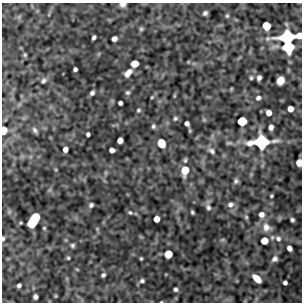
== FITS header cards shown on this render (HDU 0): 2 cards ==
NAXIS1  =                  300
NAXIS2  =                  300

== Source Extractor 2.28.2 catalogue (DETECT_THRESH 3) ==
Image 300 x 300 px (HDU 0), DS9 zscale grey, 1 PNG px = 1 image px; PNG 304 x 304 px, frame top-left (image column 1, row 300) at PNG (2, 3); no overlay
Background -0.0383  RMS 0.38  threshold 1.14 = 3 sigma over >= 5 px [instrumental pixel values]
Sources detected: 84; all 84 listed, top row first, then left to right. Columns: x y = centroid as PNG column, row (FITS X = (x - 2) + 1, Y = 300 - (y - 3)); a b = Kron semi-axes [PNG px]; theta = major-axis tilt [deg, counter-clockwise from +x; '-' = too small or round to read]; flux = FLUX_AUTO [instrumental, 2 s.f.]
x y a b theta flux
123 5 6 5 - 100
205 13 5 4 - 67
227 16 5 4 - 36
266 26 6 5 - 640
141 29 5 5 - 41
299 35 6 5 - 290
94 37 4 4 - 68
287 37 11 8 5 2900
114 39 5 4 - 120
288 47 8 7 - 1700
25 55 5 4 - 30
134 64 6 5 - 380
75 69 4 4 - 65
128 73 8 5 48 190
251 78 5 4 - 38
259 78 5 4 - 89
280 80 7 6 - 420
43 81 6 4 56 51
231 89 5 4 - 24
128 92 6 5 - 48
92 93 5 4 - 78
174 96 6 3 72 25
152 97 4 3 - 25
258 98 8 6 22 83
120 103 4 4 - 79
290 109 5 5 - 240
138 110 5 5 - 41
269 113 5 5 - 210
175 118 6 6 - 48
204 120 6 5 - 37
242 121 6 6 - 810
187 123 5 4 - 93
153 126 6 4 76 52
271 127 5 4 - 140
3 130 6 4 87 530
35 130 7 4 -58 56
88 134 4 4 - 64
120 140 5 5 - 190
261 142 13 9 5 2700
161 143 7 6 - 560
229 143 9 5 6 53
65 149 5 4 - 150
112 150 5 4 - 110
211 151 11 7 -31 110
185 160 7 4 83 43
299 163 6 5 - 220
185 170 7 6 - 600
106 173 7 4 90 40
236 181 7 6 - 67
271 196 4 3 - 33
230 204 9 8 - 120
91 205 5 5 - 60
208 207 9 7 -72 86
130 212 6 5 - 43
192 212 4 3 - 39
261 215 6 6 - 150
246 217 5 5 - 38
35 218 6 6 - 830
156 219 5 5 - 240
292 220 4 4 - 56
32 223 7 6 - 1200
266 227 13 11 -48 250
44 228 4 4 - 30
97 229 5 5 - 30
278 238 9 8 - 120
3 239 6 3 89 59
222 240 7 4 1 32
264 241 5 5 - 380
72 245 5 5 - 52
289 248 5 4 - 120
168 254 6 5 - 590
68 258 5 4 - 36
141 259 3 2 - 28
275 259 8 7 - 97
77 269 6 4 -2 25
103 275 4 3 - 58
257 278 8 5 -44 370
142 281 5 4 - 59
285 283 4 4 - 75
19 285 4 4 - 70
175 289 4 4 - 62
56 296 5 3 - 24
35 297 5 4 - 72
161 302 4 2 - 17
At the frame edge (FLAGS 8, measured only in part): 6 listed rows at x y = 123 5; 299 35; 3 130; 299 163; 3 239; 161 302